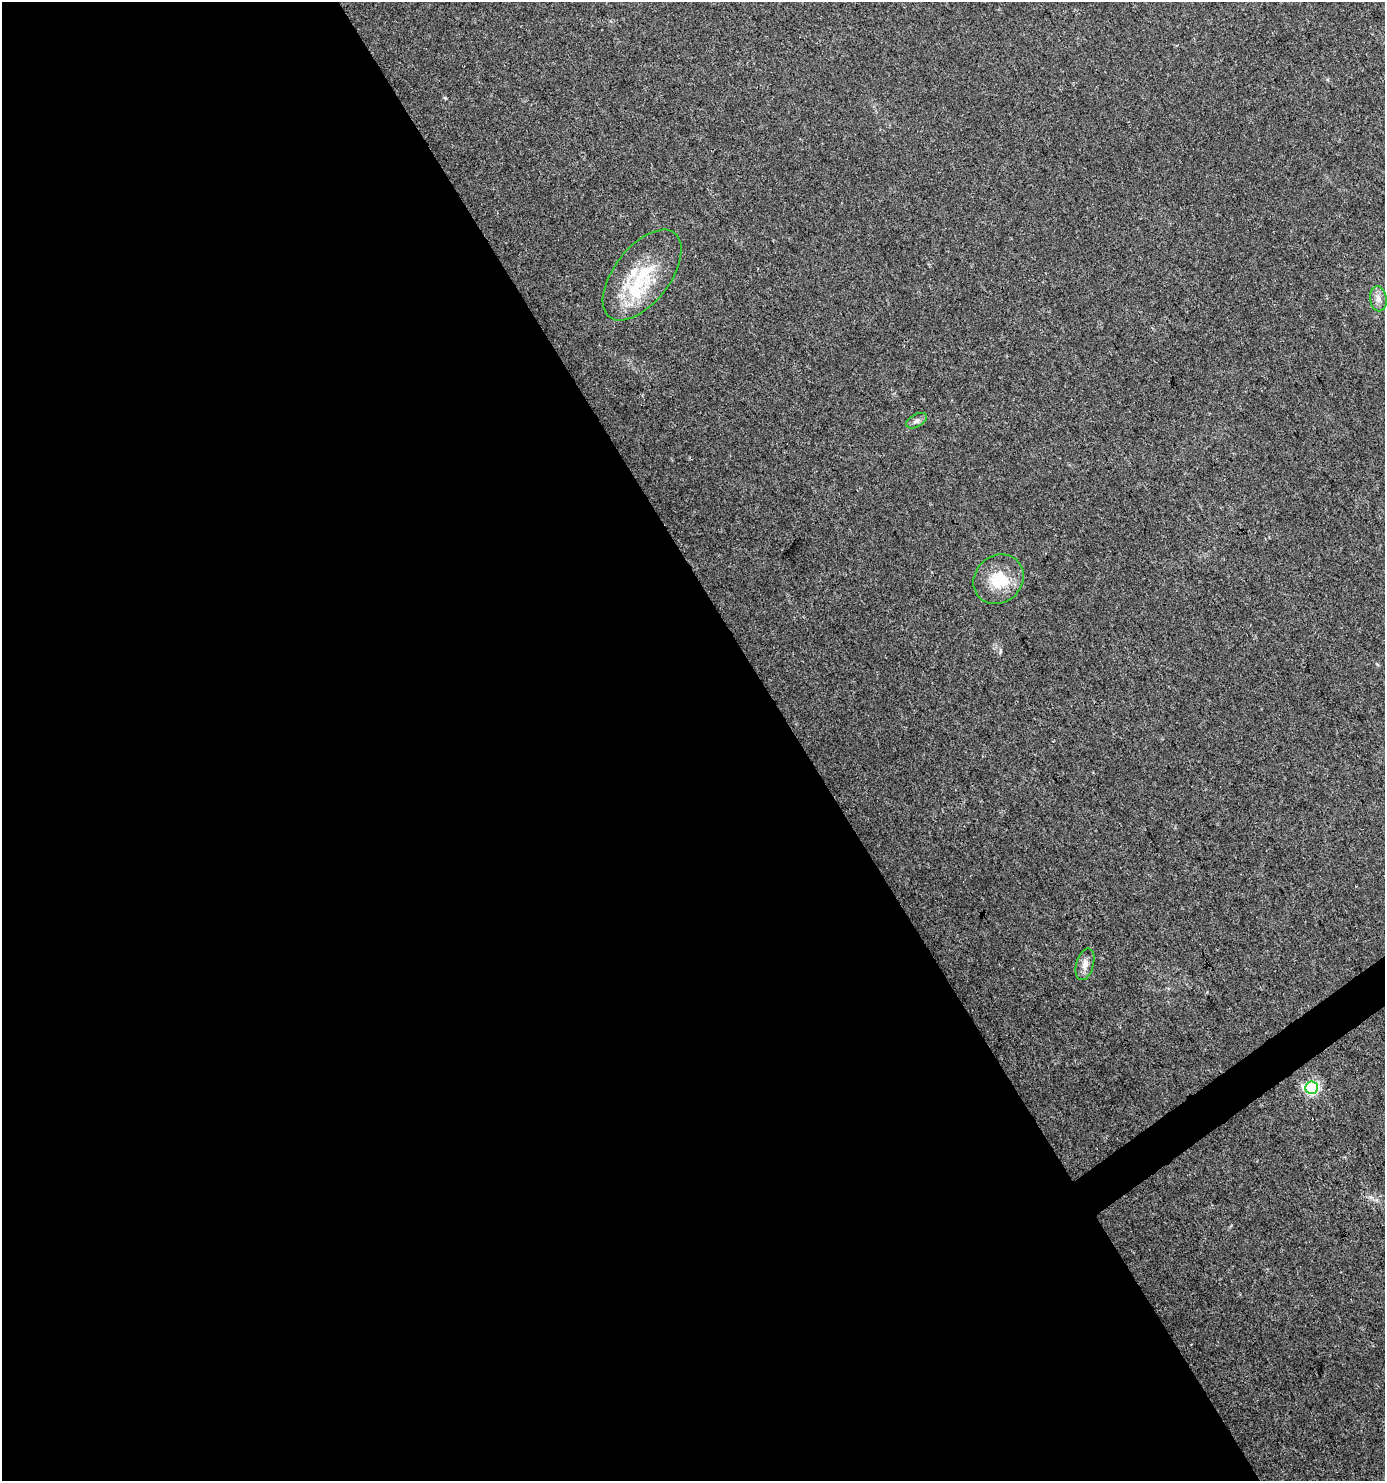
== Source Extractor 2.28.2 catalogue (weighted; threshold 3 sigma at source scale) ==
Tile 9 of 4 x 4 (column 1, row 3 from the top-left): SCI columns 186-1568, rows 1479-2957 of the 5840 x 5920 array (HDU 1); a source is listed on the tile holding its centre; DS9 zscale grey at full resolution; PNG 1387 x 1483 px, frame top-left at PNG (2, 2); each listed source drawn as its Kron ellipse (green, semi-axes under 4 px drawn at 4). Shown black and unused: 58% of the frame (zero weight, under 3 of 4 exposures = <1% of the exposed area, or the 3 px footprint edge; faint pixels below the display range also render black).
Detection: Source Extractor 2.28.2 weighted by HDU 2 'WHT'; one run over the whole footprint, this tile lists its part. Background 0.0182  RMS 0.0038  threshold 0.0171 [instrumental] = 3 sigma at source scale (4.5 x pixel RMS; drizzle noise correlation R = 1.50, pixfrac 1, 0.0396/0.0396 arcsec/px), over >= 5 px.
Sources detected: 9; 1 inside a brighter object's white glare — neither listed nor drawn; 2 inside a brighter listed object's ellipse — not listed separately; the other 6 listed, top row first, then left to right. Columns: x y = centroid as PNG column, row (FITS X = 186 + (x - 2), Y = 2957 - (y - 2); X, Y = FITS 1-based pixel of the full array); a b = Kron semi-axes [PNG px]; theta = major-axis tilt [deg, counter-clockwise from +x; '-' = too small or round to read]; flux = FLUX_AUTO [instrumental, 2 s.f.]
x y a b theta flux
642 275 53 28 52 24
1378 299 12 8 -82 2.3
917 421 11 6 29 1.4
998 579 26 23 43 13
1085 964 16 8 74 2.8
1311 1088 6 6 - 68